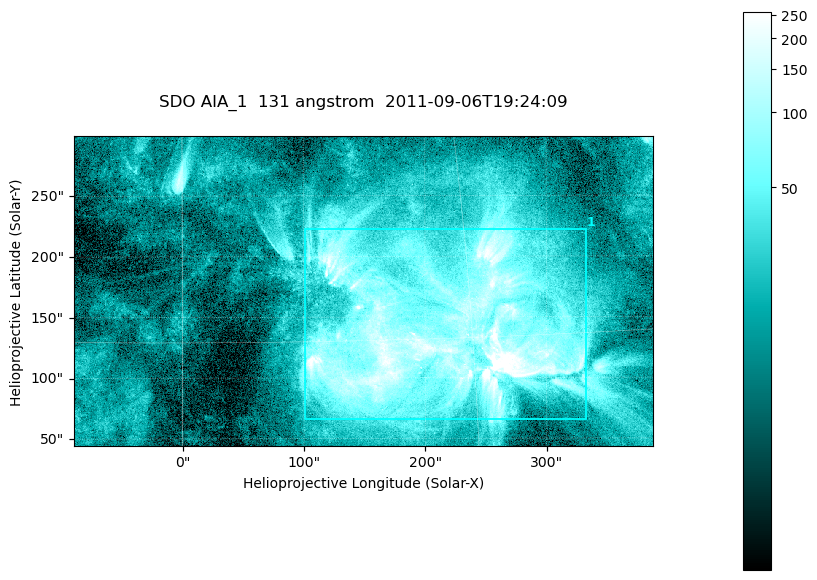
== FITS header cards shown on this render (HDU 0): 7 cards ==
TELESCOP= 'SDO     '           /
INSTRUME= 'AIA_1   '           /
WAVELNTH=                  131 /
WAVEUNIT= 'angstrom'           /
DATE-OBS= '2011-09-06T19:24:09.64' /
CTYPE1  = 'HPLN-TAN'           /
CTYPE2  = 'HPLT-TAN'           /

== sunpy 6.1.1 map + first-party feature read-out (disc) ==
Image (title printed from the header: SDO AIA_1  131 angstrom  2011-09-06T19:24:09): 794 x 424 px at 0.601 arcsec/px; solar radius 952 arcsec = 1585 px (partial field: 4.3% of the solar disc is inside the frame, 100% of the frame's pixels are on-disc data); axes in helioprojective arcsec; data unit not stated in the header (colour bar unlabelled)
Pointing: header CRPIX1/2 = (2043.22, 2045.61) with CRVAL1/2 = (0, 0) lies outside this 794 x 424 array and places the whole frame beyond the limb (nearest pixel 1.29 R_sun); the SolarSoft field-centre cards XCEN/YCEN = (149.1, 171.5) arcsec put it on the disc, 1707 arcsec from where CRPIX/CRVAL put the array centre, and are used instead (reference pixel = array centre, CRVAL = XCEN/YCEN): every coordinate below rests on XCEN/YCEN
Orientation: roll -0.139 deg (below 1 deg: not rotated)
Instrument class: DISC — disc imager (sunpy class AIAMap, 131 A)
Bright regions (active regions / flare kernels): reference = the on-disc median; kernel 7 px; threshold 5 sigma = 76.1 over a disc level ~18.1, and >= 1.15x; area >= 336 px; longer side >= 5 px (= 3 arcsec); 1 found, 1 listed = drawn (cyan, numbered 1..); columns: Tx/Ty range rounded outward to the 2 arcsec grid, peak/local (2 s.f.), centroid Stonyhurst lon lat
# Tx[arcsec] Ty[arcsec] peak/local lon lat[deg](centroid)
1 100..334 64..224 28 +14 +15